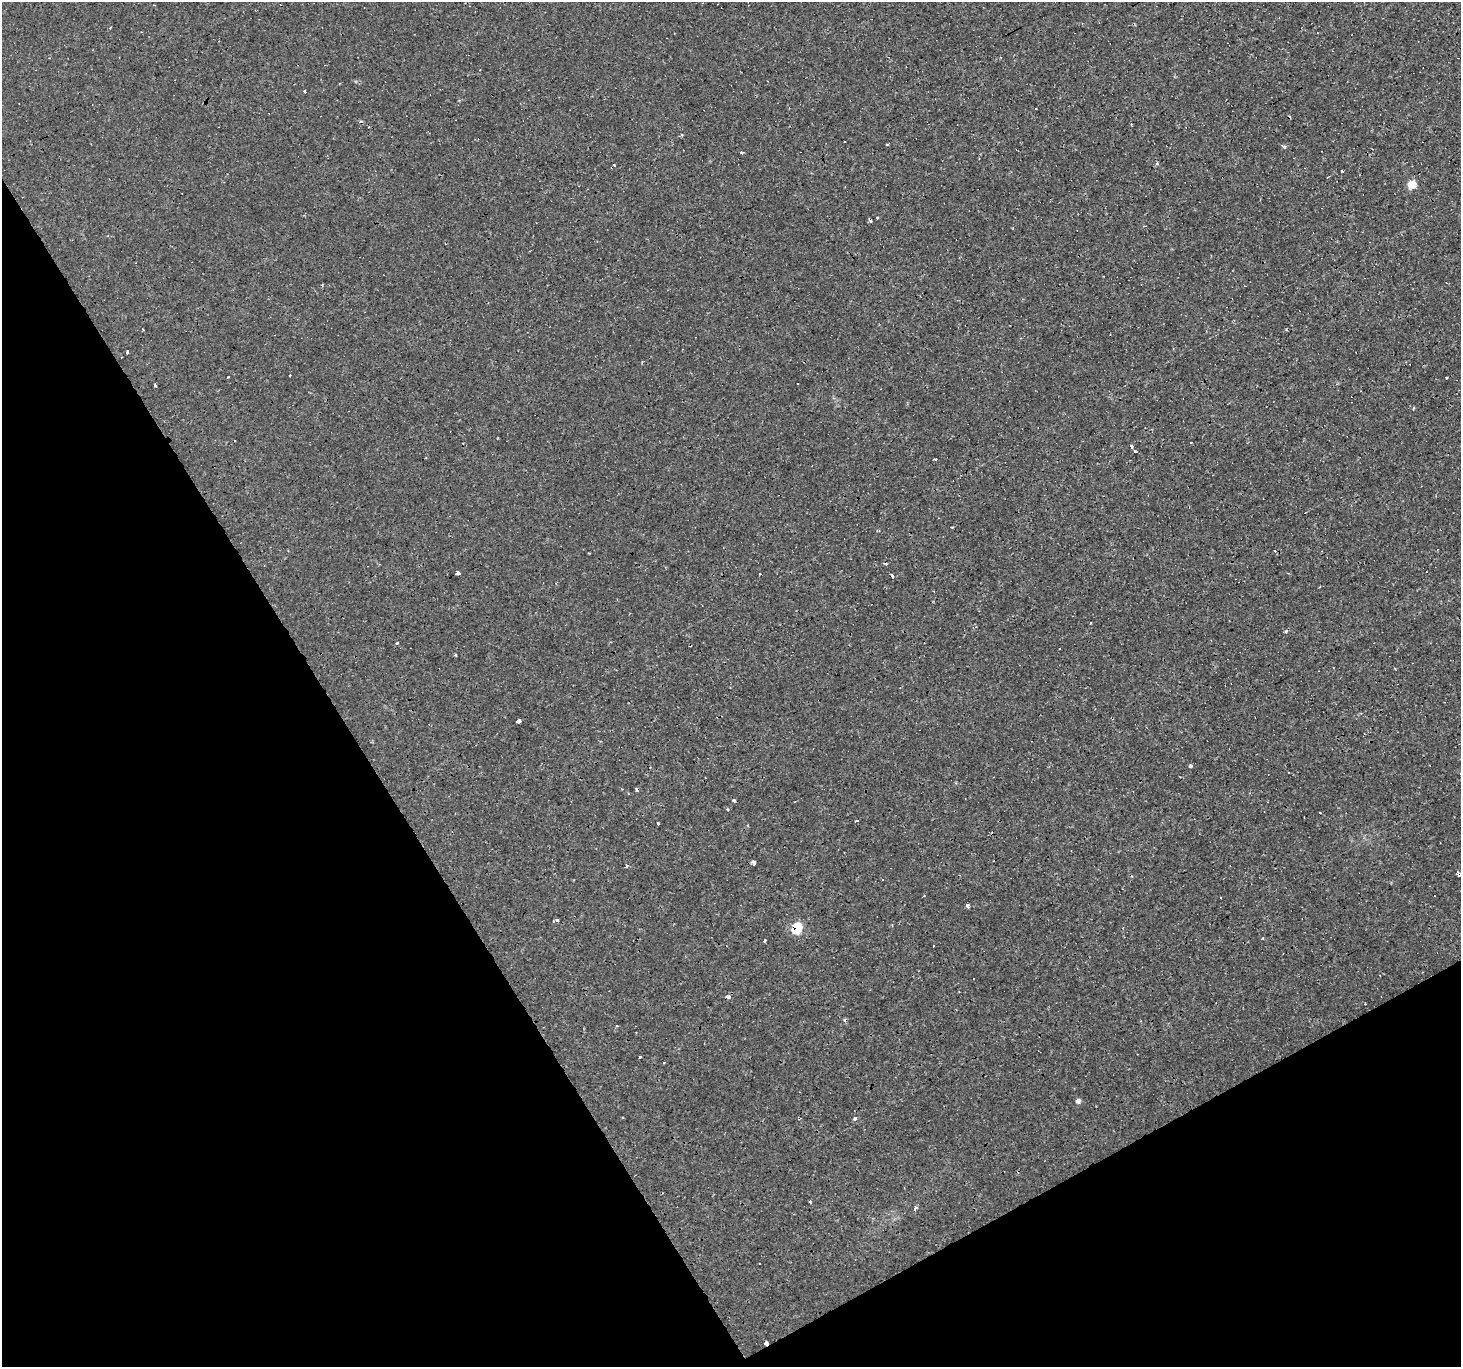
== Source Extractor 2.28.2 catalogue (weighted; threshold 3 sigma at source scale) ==
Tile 14 of 4 x 4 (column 2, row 4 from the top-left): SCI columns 1460-2918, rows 107-1471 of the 5836 x 5734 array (HDU 1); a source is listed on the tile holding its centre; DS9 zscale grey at full resolution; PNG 1463 x 1369 px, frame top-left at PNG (2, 2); no overlay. Shown black and unused: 30% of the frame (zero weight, under 3 of 4 exposures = <1% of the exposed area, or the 3 px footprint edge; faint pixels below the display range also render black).
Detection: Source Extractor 2.28.2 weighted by HDU 2 'WHT'; one run over the whole footprint, this tile lists its part. Background 0.00119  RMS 9.0e-04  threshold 0.00407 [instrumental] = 3 sigma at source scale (4.5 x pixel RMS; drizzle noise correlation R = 1.50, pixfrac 1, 0.0396/0.0396 arcsec/px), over >= 5 px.
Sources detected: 66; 25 cosmic-ray / hot-pixel residue — not listed; the other 41 listed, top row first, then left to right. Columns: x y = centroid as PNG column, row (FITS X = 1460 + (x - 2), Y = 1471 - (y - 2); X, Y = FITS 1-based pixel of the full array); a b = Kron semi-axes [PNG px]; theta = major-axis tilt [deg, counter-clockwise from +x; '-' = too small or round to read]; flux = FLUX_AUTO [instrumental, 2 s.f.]
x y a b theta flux
110 28 3 3 - 0.2
305 91 3 2 - 0.33
1036 109 3 3 - 1.2
682 134 3 3 - 0.19
887 145 3 3 - 0.3
1284 146 7 4 -42 0.19
741 153 4 3 - 0.082
1157 163 3 3 - 0.26
614 165 3 3 - 0.38
1342 171 3 3 - 0.44
1412 184 6 6 - 2.2
322 285 3 3 - 0.089
127 352 3 3 - 3.9
1447 377 3 3 - 0.13
155 384 3 3 - 2
1131 447 3 3 - 2.2
1135 451 4 3 - 0.55
935 459 3 3 - 0.45
1275 551 3 3 - 0.37
458 573 3 3 - 8.2
397 642 3 3 - 0.61
519 721 4 3 - 2.2
1190 766 3 3 - 0.35
734 800 3 3 - 0.17
857 820 3 3 - 0.81
658 824 3 3 - 0.81
753 862 5 4 - 0.58
626 866 3 3 - 0.68
1459 874 3 3 - 2.1
882 880 3 2 - 0.1
967 905 3 3 - 0.39
557 920 3 3 - 3.6
797 928 6 5 - 4.9
765 940 3 3 - 0.46
934 945 3 3 - 0.16
640 1057 3 3 - 0.23
1078 1101 6 6 - 0.25
855 1118 3 3 - 2.7
810 1202 4 2 - 0.093
915 1208 3 3 - 4.3
766 1344 3 3 - 1.1
Overlapping masked pixels (flux is a lower limit): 3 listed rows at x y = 1459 874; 797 928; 766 1344
Isophote crosses this tile's border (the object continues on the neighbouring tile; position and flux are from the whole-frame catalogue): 1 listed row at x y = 1459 874